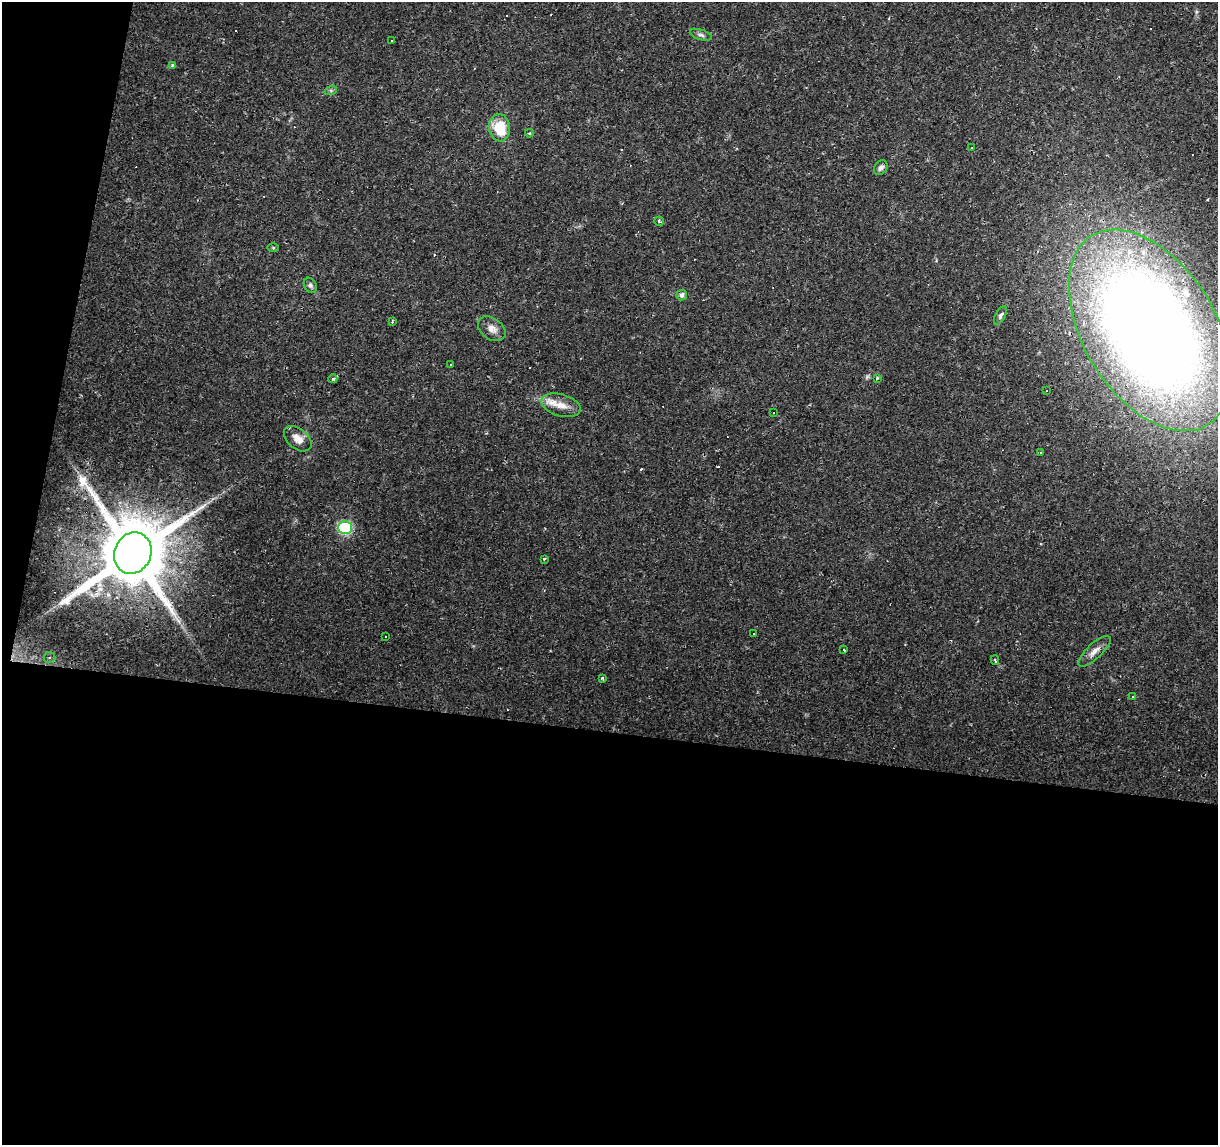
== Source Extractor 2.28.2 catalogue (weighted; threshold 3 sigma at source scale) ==
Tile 13 of 4 x 4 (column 1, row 4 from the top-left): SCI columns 5-1220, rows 283-1425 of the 4869 x 5077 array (HDU 1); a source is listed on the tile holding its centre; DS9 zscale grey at full resolution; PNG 1220 x 1147 px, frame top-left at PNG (2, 2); each listed source drawn as its Kron ellipse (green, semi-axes under 4 px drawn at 4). Shown black and unused: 39% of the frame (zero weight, under 2 of 3 exposures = <1% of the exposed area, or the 3 px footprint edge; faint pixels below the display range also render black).
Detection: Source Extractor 2.28.2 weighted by HDU 2 'WHT'; one run over the whole footprint, this tile lists its part. Background 0.0556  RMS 0.0046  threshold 0.0207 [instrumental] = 3 sigma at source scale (4.5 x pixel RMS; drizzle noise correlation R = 1.50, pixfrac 1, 0.0396/0.0396 arcsec/px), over >= 5 px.
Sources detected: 60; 21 cosmic-ray / hot-pixel residue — neither listed nor drawn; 4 inside a brighter listed object's ellipse — not listed separately; the other 35 listed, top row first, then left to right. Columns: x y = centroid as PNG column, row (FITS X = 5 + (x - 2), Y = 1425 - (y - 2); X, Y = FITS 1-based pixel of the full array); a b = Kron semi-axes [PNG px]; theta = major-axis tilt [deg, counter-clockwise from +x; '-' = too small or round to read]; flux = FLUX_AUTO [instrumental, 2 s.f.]
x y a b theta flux
701 35 11 5 -18 1.3
391 40 2 2 - 0.36
172 66 4 4 - 0.89
331 90 6 4 18 0.69
500 128 14 10 -82 14
529 133 4 3 - 0.45
972 148 3 2 - 0.52
881 168 8 6 55 1.7
659 221 5 3 - 0.7
273 248 6 4 -1 0.48
310 285 8 6 -58 1.1
682 295 5 5 - 1.7
1000 315 10 5 62 1.2
392 321 3 3 - 1.1
492 329 15 10 -36 3.7
1150 330 111 66 -58 850
450 365 3 2 - 0.43
877 378 4 4 - 0.46
333 379 4 3 - 1.3
1046 390 3 3 - 2.1
561 405 20 11 -16 6.4
774 413 2 2 - 0.34
298 439 16 10 -40 4.6
1041 452 3 2 - 0.52
345 527 7 6 - 47
133 553 21 18 67 5800
545 559 4 3 - 0.69
754 634 3 3 - 1.4
385 637 3 2 - 0.38
844 649 3 3 - 1.9
1094 651 21 7 43 3.6
49 658 6 5 - 1.1
995 660 5 3 - 0.72
602 678 4 3 - 0.73
1132 697 2 2 - 0.31
Overlapping masked pixels (flux is a lower limit): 2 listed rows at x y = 1150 330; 133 553